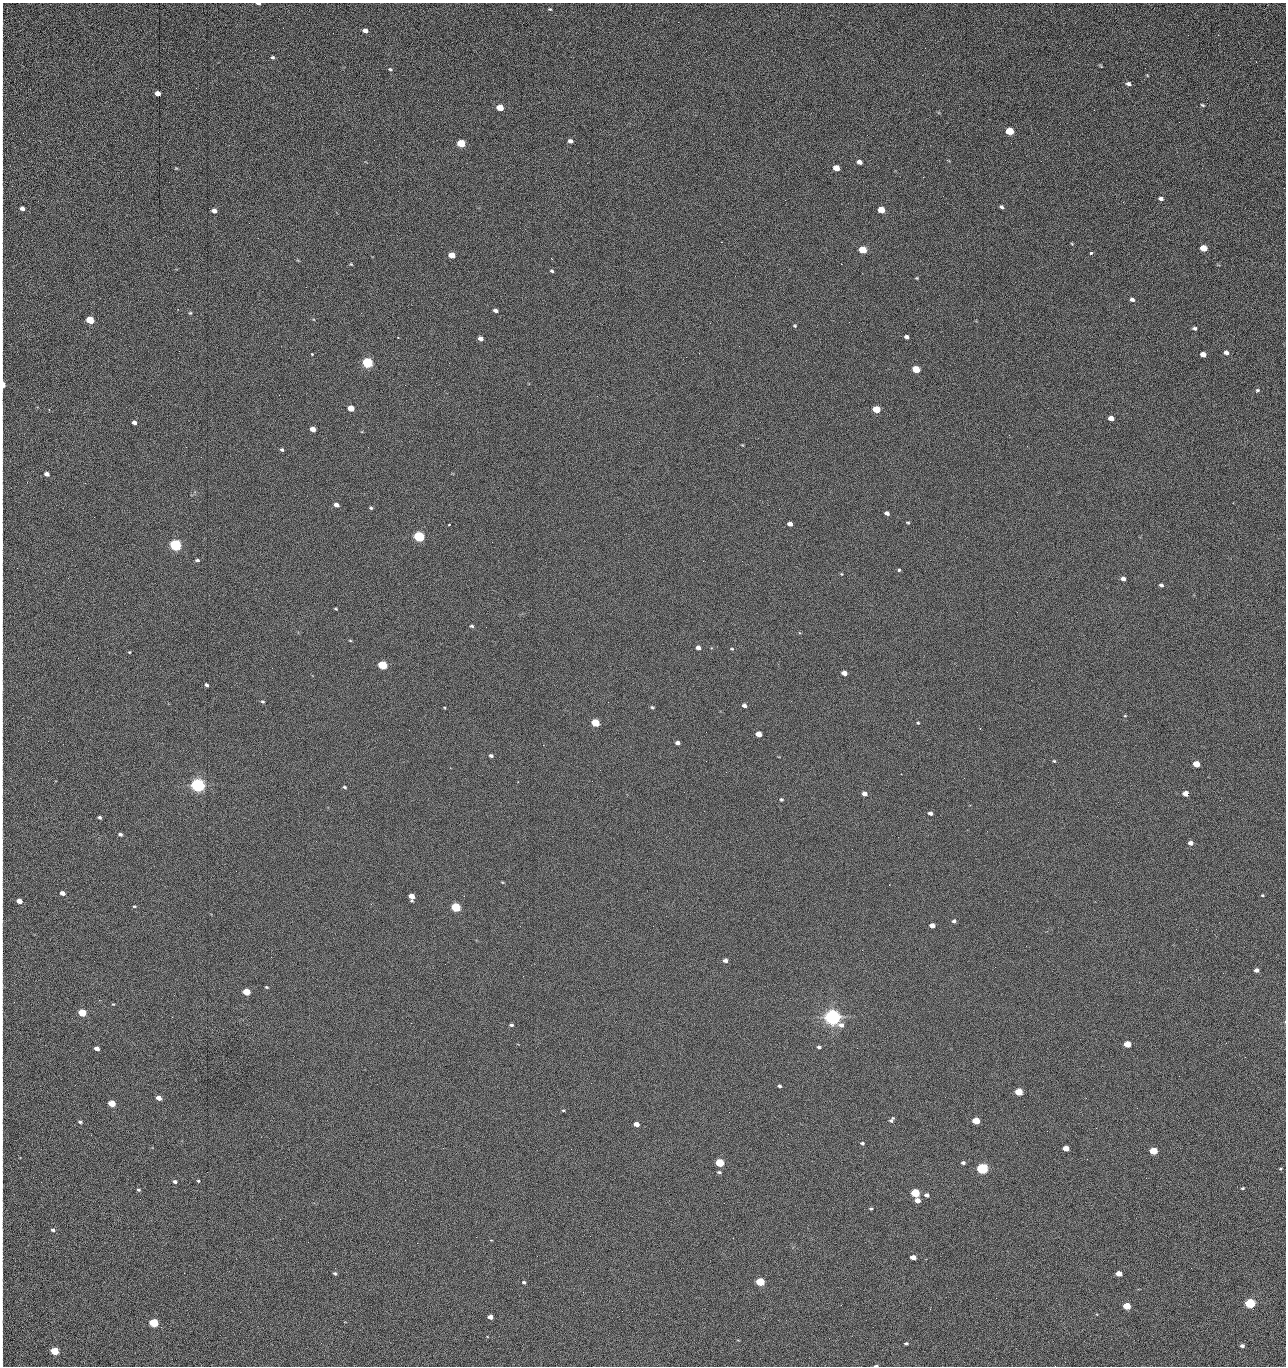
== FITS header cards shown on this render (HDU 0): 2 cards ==
NAXIS1  =                 1284 /fastest changing axis
NAXIS2  =                 1364 /next to fastest changing axis

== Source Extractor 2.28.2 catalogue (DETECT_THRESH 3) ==
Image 1284 x 1364 px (HDU 0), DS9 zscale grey, 1 PNG px = 1 image px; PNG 1288 x 1368 px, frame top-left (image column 1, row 1364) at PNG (2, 3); no overlay
Background 141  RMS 15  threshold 45.2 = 3 sigma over >= 5 px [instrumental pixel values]
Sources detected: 220; all 220 listed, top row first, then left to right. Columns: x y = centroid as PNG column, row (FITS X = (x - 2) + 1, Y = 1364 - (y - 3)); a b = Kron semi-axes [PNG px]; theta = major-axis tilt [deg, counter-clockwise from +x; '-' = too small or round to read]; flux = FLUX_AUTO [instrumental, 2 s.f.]
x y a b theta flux
258 4 4 2 - 1.9e+03
2 7 14 2 90 1.9e+03
550 9 4 3 - 1.0e+03
365 31 5 4 - 4.9e+03
2 34 14 2 90 2.7e+03
1188 35 2 2 - 1.1e+03
272 57 5 4 - 1.6e+03
1100 66 5 3 - 9.6e+02
2 67 26 2 90 4.2e+03
390 69 5 4 - 1.2e+03
1147 75 4 3 - 7.8e+02
1128 84 5 4 - 2.9e+03
2 93 10 2 90 1.5e+03
157 93 5 4 - 8.2e+03
1202 105 4 2 - 1.2e+03
500 107 5 4 - 2.3e+04
2 121 17 2 90 3.5e+03
1179 122 2 2 - 9.8e+02
1010 131 5 4 - 4.3e+04
570 141 5 4 - 3.7e+03
461 143 5 4 - 5.3e+04
1041 161 2 2 - 1.8e+03
859 162 5 4 - 6.3e+03
2 166 16 2 90 2.9e+03
176 168 6 3 0 8.5e+02
836 168 5 4 - 1.6e+04
923 177 2 2 - 1.8e+04
1161 199 5 4 - 3.4e+03
785 200 2 2 - 5.1e+02
1123 202 3 2 - 1.1e+03
1001 207 5 3 - 2.4e+03
22 208 4 4 - 5.0e+03
881 210 5 4 - 2.8e+04
214 211 4 4 - 5.7e+03
2 216 30 2 90 5.6e+03
1072 244 4 3 - 9.0e+02
1203 248 5 4 - 2.4e+04
863 250 5 4 - 4.1e+04
1091 253 4 3 - 4.0e+03
452 255 5 4 - 2.0e+04
351 264 5 4 - 9.9e+02
841 264 2 2 - 2.7e+04
552 271 4 3 - 1.6e+03
917 278 4 3 - 9.6e+02
306 287 2 2 - 7.4e+02
1132 300 5 4 - 2.9e+03
495 310 4 3 - 3.1e+03
190 313 5 4 - 1.2e+03
90 320 5 4 - 5.2e+04
849 322 2 2 - 6.9e+02
710 323 2 2 - 3.4e+03
795 326 4 4 - 1.2e+03
1194 328 5 4 - 2.3e+03
2 334 17 2 90 2.7e+03
398 337 2 2 - 6.2e+02
907 337 5 4 - 3.7e+03
480 339 5 4 - 5.1e+03
739 346 2 2 - 4.4e+02
1226 353 5 4 - 4.4e+03
312 354 3 3 - 1.8e+03
1203 354 5 4 - 9.9e+03
367 363 5 5 - 1.6e+05
916 369 5 4 - 4.0e+04
3 385 7 3 90 9.3e+03
1257 391 6 4 51 2.4e+03
351 408 5 4 - 2.0e+04
876 409 5 4 - 3.3e+04
49 410 3 2 - 7.4e+02
1111 418 5 4 - 9.6e+03
134 422 4 4 - 4.5e+03
313 429 5 4 - 9.3e+03
2 434 31 2 90 6.1e+03
1009 435 2 2 - 3.4e+03
1027 446 2 2 - 6.4e+02
186 447 2 2 - 3.2e+03
282 450 5 4 - 1.7e+03
47 474 4 4 - 6.0e+03
85 483 3 2 - 1.0e+03
336 505 5 4 - 5.3e+03
371 508 4 3 - 1.5e+03
779 509 2 2 - 5.2e+02
887 513 5 4 - 3.5e+03
908 522 4 3 - 1.1e+03
449 524 2 2 - 8.5e+02
790 524 4 4 - 5.0e+03
419 537 5 5 - 1.9e+05
492 542 2 2 - 2.6e+03
2 544 15 2 90 2.5e+03
175 545 5 5 - 3.2e+05
197 560 5 3 - 1.8e+03
742 561 3 2 - 7.5e+02
899 570 3 3 - 3.9e+03
841 574 4 4 - 9.8e+02
1123 579 5 4 - 5.4e+03
1161 585 5 4 - 2.4e+03
336 609 3 2 - 9.3e+02
472 626 5 3 - 1.6e+03
350 640 5 3 - 8.7e+02
2 645 12 2 90 2.4e+03
698 648 4 4 - 5.2e+03
732 649 4 4 - 1.0e+03
129 652 3 3 - 7.8e+02
382 665 5 4 - 9.0e+04
2 667 9 2 90 1.6e+03
844 673 5 4 - 7.3e+03
206 685 4 3 - 1.9e+03
2 688 13 2 90 2.3e+03
262 702 5 4 - 1.3e+03
744 706 4 4 - 3.9e+03
652 707 5 4 - 1.4e+03
1125 716 4 3 - 9.0e+02
595 723 5 4 - 5.0e+04
918 723 4 3 - 1.1e+03
706 732 2 2 - 6.5e+02
759 734 5 4 - 1.5e+04
677 743 4 4 - 3.8e+03
543 745 2 2 - 3.3e+03
2 754 20 2 90 3.1e+03
491 755 4 3 - 2.4e+03
706 761 2 2 - 2.1e+03
1054 761 4 3 - 1.1e+03
1196 764 5 4 - 2.7e+04
600 770 2 2 - 4.2e+02
726 772 2 2 - 2.7e+03
198 785 5 5 - 6.8e+05
344 787 4 3 - 1.4e+03
1185 793 5 4 - 1.3e+04
864 794 5 4 - 6.0e+03
781 799 4 4 - 1.4e+03
930 813 4 4 - 3.9e+03
100 817 4 3 - 1.9e+03
2 818 18 2 90 3.2e+03
120 834 5 4 - 2.2e+03
1190 843 4 4 - 5.6e+03
502 882 5 3 - 9.0e+02
62 893 4 4 - 5.6e+03
1262 895 3 3 - 1.0e+03
411 896 5 5 - 1.3e+04
19 901 5 4 - 1.0e+04
134 906 4 3 - 1.0e+03
456 907 5 4 - 1.2e+05
954 921 4 4 - 2.9e+03
932 925 5 4 - 9.3e+03
725 960 5 4 - 3.6e+03
1256 970 4 4 - 4.2e+03
523 976 2 2 - 2.1e+03
2 986 10 2 90 1.7e+03
266 987 4 3 - 1.2e+03
246 992 5 4 - 3.3e+04
82 1013 5 4 - 5.3e+04
832 1017 6 5 - 1.0e+06
2 1021 10 2 90 1.5e+03
411 1023 2 2 - 5.5e+03
511 1025 5 4 - 2.2e+03
1127 1044 5 4 - 2.9e+04
819 1047 4 3 - 2.1e+03
857 1048 2 2 - 1.4e+03
97 1049 5 4 - 6.1e+03
1245 1057 2 2 - 1.9e+03
1179 1076 2 2 - 2.7e+03
779 1086 4 3 - 2.1e+03
2 1087 17 2 90 3.0e+03
1019 1092 5 4 - 4.8e+04
159 1098 5 4 - 7.3e+03
112 1103 5 4 - 3.1e+04
2 1110 13 2 90 2.5e+03
563 1110 4 3 - 9.6e+02
729 1112 2 2 - 8.0e+02
892 1120 7 4 49 2.7e+03
976 1121 5 4 - 4.3e+04
80 1122 4 4 - 1.8e+03
636 1124 5 4 - 8.7e+03
1096 1128 2 2 - 5.0e+02
91 1135 2 2 - 2.6e+03
2 1141 20 2 90 3.5e+03
862 1143 4 3 - 1.7e+03
1066 1148 5 4 - 1.7e+04
571 1149 2 2 - 9.6e+02
1153 1151 5 4 - 5.7e+04
1087 1159 2 2 - 1.2e+03
2 1162 11 2 90 2.2e+03
720 1163 5 4 - 7.9e+04
963 1163 5 4 - 2.4e+03
982 1168 5 4 - 2.7e+05
1280 1169 4 4 - 1.0e+03
719 1172 5 3 - 1.7e+03
175 1181 4 3 - 2.5e+03
198 1181 4 3 - 1.1e+03
1242 1188 4 3 - 1.1e+03
138 1190 4 3 - 1.4e+03
915 1193 5 4 - 8.4e+04
927 1195 5 4 - 3.8e+03
917 1200 5 4 - 9.7e+03
871 1209 4 3 - 1.4e+03
280 1219 2 2 - 2.1e+03
53 1230 5 4 - 2.2e+03
476 1237 2 2 - 8.7e+03
308 1242 2 2 - 1.8e+03
417 1243 2 2 - 5.4e+03
913 1257 5 4 - 9.1e+03
335 1273 5 4 - 1.7e+03
1119 1273 5 4 - 1.4e+04
2 1275 10 2 90 1.6e+03
524 1282 5 4 - 1.8e+03
760 1282 5 4 - 8.0e+04
583 1292 3 2 - 6.7e+02
996 1298 2 2 - 2.6e+03
1250 1303 5 4 - 1.9e+05
1127 1306 5 4 - 4.5e+04
622 1311 3 2 - 7.4e+02
490 1317 5 4 - 7.8e+03
154 1323 5 4 - 1.0e+05
2 1342 16 2 90 3.2e+03
321 1343 2 2 - 1.4e+03
906 1343 4 3 - 2.0e+03
1242 1346 4 3 - 3.2e+03
54 1351 5 4 - 5.5e+04
2 1363 10 2 90 1.5e+03
876 1366 4 2 - 1.8e+03
1055 1366 2 2 - 2.1e+03
At the frame edge (FLAGS 8, measured only in part): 29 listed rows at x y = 258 4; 2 7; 2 34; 2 67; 2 93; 2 121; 2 166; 2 216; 2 334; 3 385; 2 434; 2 544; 2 645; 2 667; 2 688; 2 754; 2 818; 19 901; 2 986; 2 1021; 2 1087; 2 1110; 2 1141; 2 1162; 2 1275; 2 1342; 2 1363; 876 1366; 1055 1366

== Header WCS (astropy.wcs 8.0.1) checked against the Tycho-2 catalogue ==
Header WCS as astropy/WCSLIB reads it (CRVAL/CRPIX/CD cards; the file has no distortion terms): RA---TAN/DEC--TAN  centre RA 15:41:42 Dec +51:58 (235.42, +51.97 deg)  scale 1.26 arcsec/px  FOV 26.9' x 28.5'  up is +92 deg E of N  parity flipped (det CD > 0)
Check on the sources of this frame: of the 60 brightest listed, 10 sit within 2.0 arcsec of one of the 12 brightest Tycho-2 stars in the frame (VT <= 12.29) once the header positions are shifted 0.32 arcsec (0.32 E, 0.01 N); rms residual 0.95 arcsec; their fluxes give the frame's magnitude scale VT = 24.47 - 2.5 log10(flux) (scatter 0.19 mag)
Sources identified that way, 10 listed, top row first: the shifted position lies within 2.0 arcsec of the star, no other Tycho-2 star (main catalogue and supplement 1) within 4.0 arcsec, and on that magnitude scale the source's flux lands within +1.5 / -3 mag of the star's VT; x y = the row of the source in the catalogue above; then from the Tycho-2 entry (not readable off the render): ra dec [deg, ICRS J2000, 3 dp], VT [Tycho-2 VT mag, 2 dp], TYC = Tycho-2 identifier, HIP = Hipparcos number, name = IAU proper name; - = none
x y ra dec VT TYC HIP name
367 363 235.614 +52.064 11.61 3489-1132-1 - -
419 537 235.514 +52.049 11.19 3489-1407-1 - -
198 785 235.378 +52.130 9.31 3489-1322-1 76850 -
456 907 235.303 +52.042 11.52 3489-958-1 - -
832 1017 235.232 +51.912 9.59 3489-824-1 - -
982 1168 235.143 +51.862 10.97 3489-1016-1 - -
915 1193 235.131 +51.886 12.29 3489-908-1 - -
760 1282 235.084 +51.941 11.45 3489-1346-1 - -
1250 1303 235.062 +51.771 11.53 3489-1453-1 - -
154 1323 235.075 +52.152 11.74 3489-912-1 - -